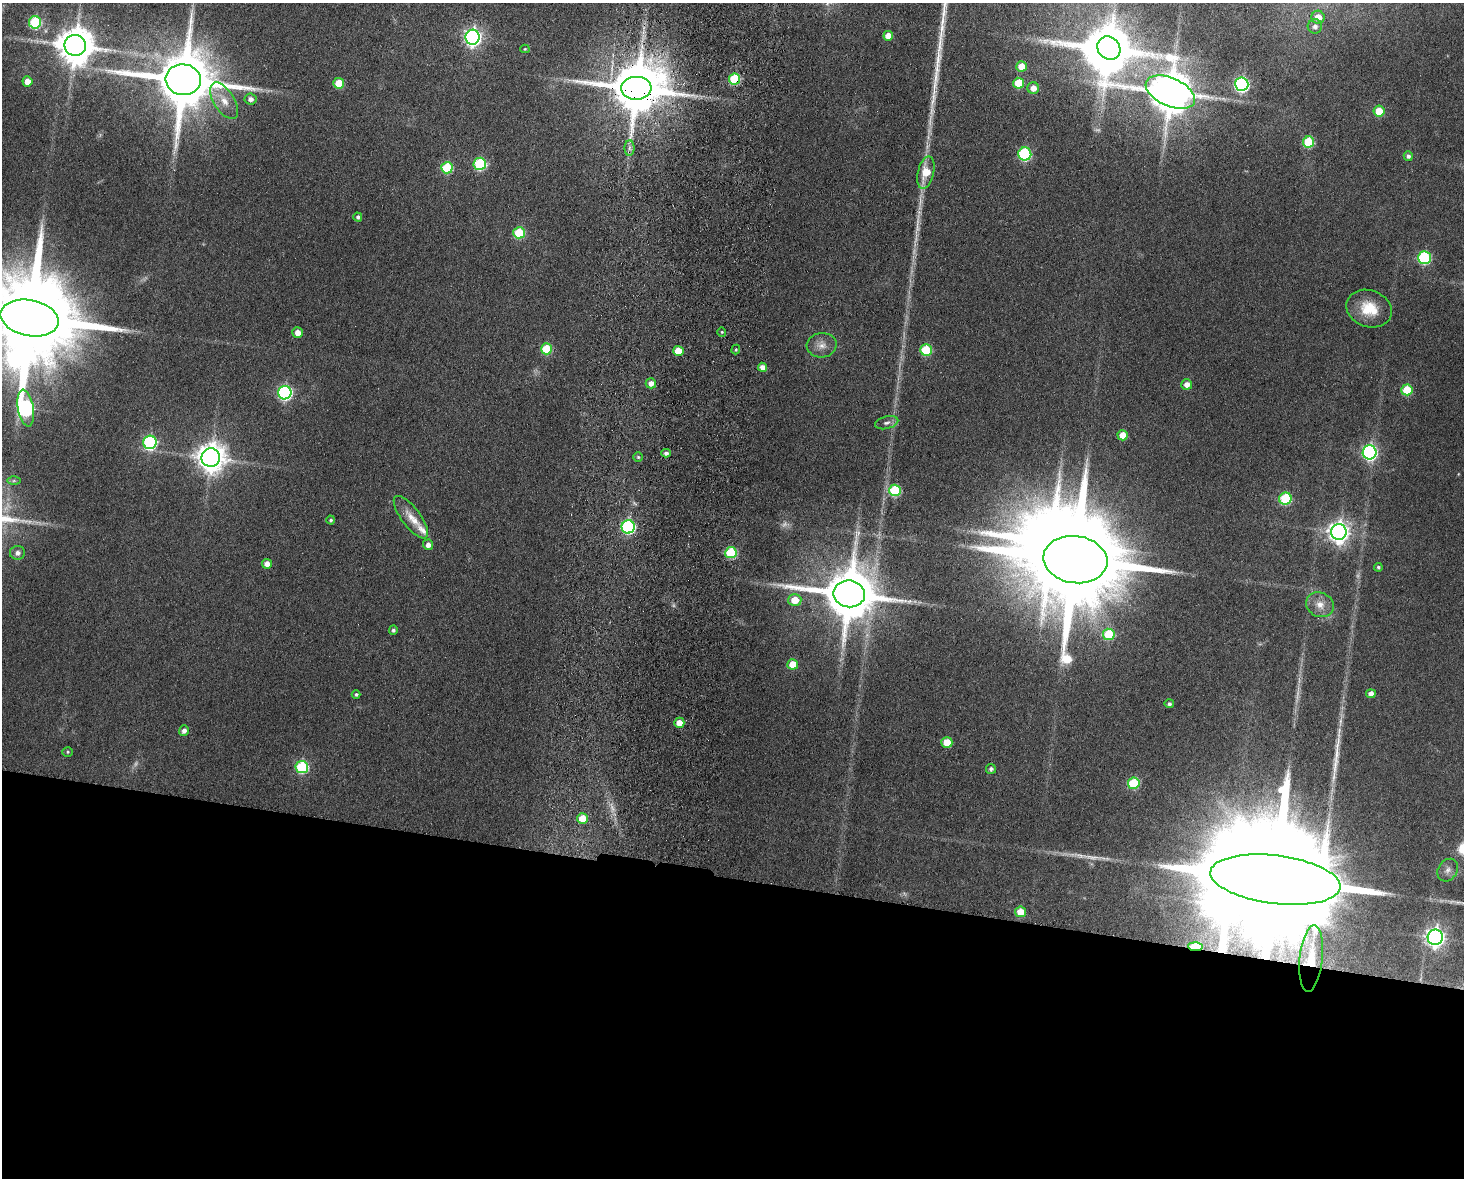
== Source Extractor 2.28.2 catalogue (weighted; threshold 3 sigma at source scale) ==
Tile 11 of 3 x 4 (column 2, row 4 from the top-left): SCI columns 1633-3094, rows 11-1186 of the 4838 x 4724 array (HDU 1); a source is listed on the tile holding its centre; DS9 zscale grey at full resolution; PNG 1466 x 1180 px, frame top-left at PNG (2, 3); each listed source drawn as its Kron ellipse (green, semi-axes under 4 px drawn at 4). Shown black and unused: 25% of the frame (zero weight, under 9 of 18 exposures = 3% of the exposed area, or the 3 px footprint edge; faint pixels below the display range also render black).
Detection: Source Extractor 2.28.2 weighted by HDU 2 'WHT'; one run over the whole footprint, this tile lists its part. Background 0.136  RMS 0.0032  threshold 0.0132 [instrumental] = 3 sigma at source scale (4.09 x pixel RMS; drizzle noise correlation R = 1.36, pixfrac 0.8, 0.05/0.05 arcsec/px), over >= 5 px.
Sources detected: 106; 9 too faint to see at this stretch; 4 inside a brighter object's white glare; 3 long thin detections or spike segments (spike, bleed or trail) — neither listed nor drawn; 1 inside a brighter listed object's ellipse — not listed separately; the other 89 listed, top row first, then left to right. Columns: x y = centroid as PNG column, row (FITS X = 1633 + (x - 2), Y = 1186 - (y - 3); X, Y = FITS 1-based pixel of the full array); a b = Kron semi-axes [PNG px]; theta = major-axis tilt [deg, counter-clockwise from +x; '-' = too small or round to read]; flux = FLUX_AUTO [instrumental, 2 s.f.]
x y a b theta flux
1318 17 6 6 - 3.5
35 22 6 6 - 24
1315 26 7 7 - 1.5
888 36 5 5 - 3.4
472 37 7 7 - 120
75 45 11 10 - 840
1109 48 12 11 - 1300
525 49 4 4 - 0.36
1022 66 5 5 - 5
734 79 5 5 - 20
183 80 18 15 -5 2900
27 81 5 5 - 2.9
339 83 5 5 - 8.5
1019 83 5 5 - 10
1242 84 7 6 - 69
636 88 15 11 3 1900
1033 88 6 5 - 2.6
1170 92 26 14 -24 1300
251 99 6 5 - 1.5
224 101 20 10 -58 4.5
1379 111 5 5 - 6.1
1308 142 6 5 - 16
629 148 7 5 89 1.1
1025 154 6 6 - 37
1408 156 5 4 - 0.97
480 164 6 6 - 26
447 168 6 5 - 17
926 173 16 8 77 7.8
358 217 4 4 - 0.86
519 233 6 5 - 15
1424 258 6 6 - 33
1369 309 23 18 -20 9
30 318 29 18 -11 8900
722 332 4 4 - 0.4
297 333 5 5 - 2.8
822 345 15 12 4 2.8
546 349 5 5 - 17
736 350 5 4 - 0.47
926 350 6 5 - 16
678 351 5 5 - 6.6
762 367 4 4 - 2.2
651 383 5 5 - 2
1187 384 5 5 - 2.2
1407 390 5 5 - 11
285 393 7 6 - 62
26 408 18 8 -80 72
887 423 12 6 14 1.2
1123 435 5 5 - 4.8
150 442 7 6 - 43
1370 452 7 7 - 71
666 453 4 4 - 0.99
638 457 5 5 - 0.54
211 458 9 9 - 440
14 481 7 4 0 0.52
895 490 6 5 - 23
1285 499 6 6 - 23
411 517 25 9 -53 4.5
331 520 4 4 - 0.58
628 527 7 6 - 49
1339 532 8 7 - 200
428 545 5 5 - 1.8
17 553 7 7 - 1.4
731 553 6 5 - 21
1075 560 32 23 -8 10000
267 564 5 5 - 2.2
1378 567 4 4 - 0.54
849 594 16 13 -8 2200
795 600 6 6 - 5.4
1320 605 14 12 -25 3.4
393 630 4 4 - 0.71
1109 634 6 5 - 15
793 664 5 5 - 7.2
356 694 4 4 - 0.63
1371 694 5 4 - 1.9
1169 704 5 4 - 0.76
679 723 5 5 - 3.3
184 730 5 5 - 1.3
947 742 5 5 - 6.2
68 752 5 4 - 0.41
302 767 6 6 - 31
991 769 5 5 - 0.88
1134 783 6 5 - 19
582 818 5 5 - 5.8
1448 870 12 9 54 1.9
1275 880 65 24 -7 27000
1021 912 5 5 - 5.9
1435 937 8 7 - 150
1195 947 7 3 -4 16
1311 958 33 11 84 9.2
Overlapping masked pixels (flux is a lower limit): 5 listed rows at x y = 734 79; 636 88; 1275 880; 1195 947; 1311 958
Isophote crosses this tile's border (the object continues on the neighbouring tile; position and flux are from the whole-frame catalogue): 1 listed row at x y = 30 318